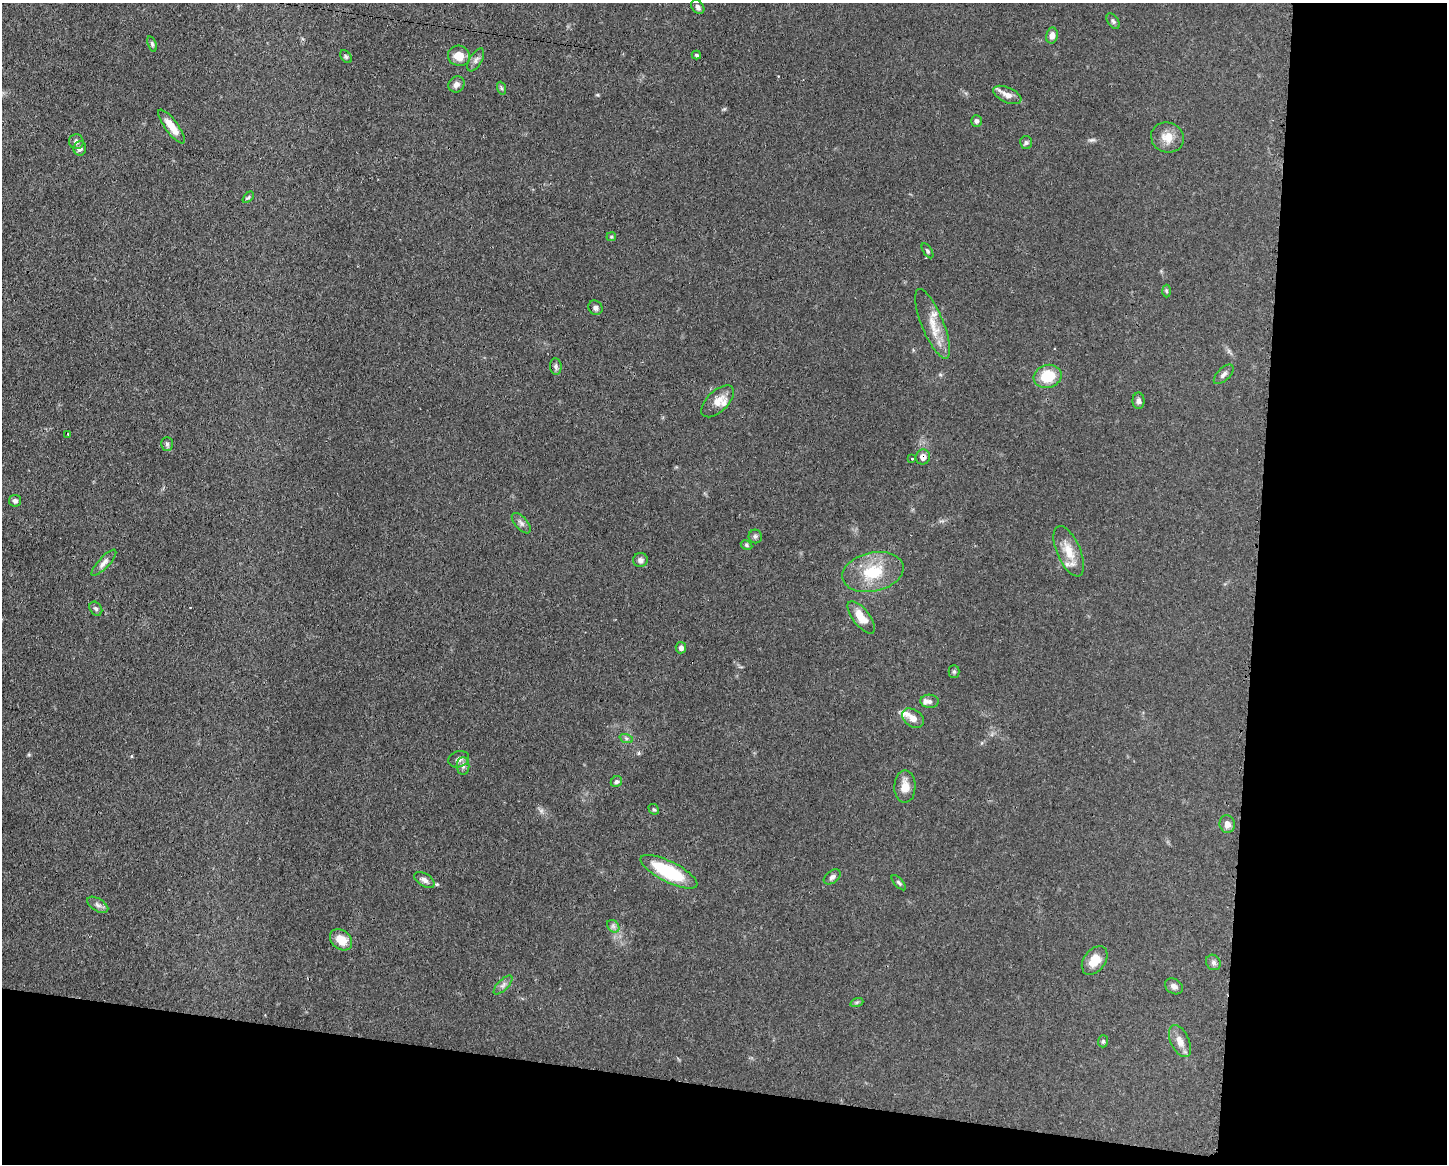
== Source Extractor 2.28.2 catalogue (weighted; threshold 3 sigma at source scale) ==
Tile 12 of 3 x 4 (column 3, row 4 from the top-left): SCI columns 3008-4452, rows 1-1162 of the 4681 x 4648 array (HDU 1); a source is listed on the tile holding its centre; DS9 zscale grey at full resolution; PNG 1449 x 1166 px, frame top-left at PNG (2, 3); each listed source drawn as its Kron ellipse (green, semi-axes under 4 px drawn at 4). Shown black and unused: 20% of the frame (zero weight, under 3 of 4 exposures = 1% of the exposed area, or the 3 px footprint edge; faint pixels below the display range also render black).
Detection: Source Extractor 2.28.2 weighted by HDU 2 'WHT'; one run over the whole footprint, this tile lists its part. Background 0.0597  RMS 0.0043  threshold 0.0191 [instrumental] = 3 sigma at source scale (4.5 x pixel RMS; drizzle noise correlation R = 1.50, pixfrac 1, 0.05/0.05 arcsec/px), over >= 5 px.
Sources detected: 72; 1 cosmic-ray / hot-pixel residue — neither listed nor drawn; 4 inside a brighter listed object's ellipse — not listed separately; the other 67 listed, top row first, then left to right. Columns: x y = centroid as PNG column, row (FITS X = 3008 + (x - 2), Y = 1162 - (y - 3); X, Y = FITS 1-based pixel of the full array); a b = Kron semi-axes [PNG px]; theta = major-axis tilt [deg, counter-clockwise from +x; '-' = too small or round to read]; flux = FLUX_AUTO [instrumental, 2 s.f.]
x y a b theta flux
698 7 8 5 -50 1.2
1113 21 8 5 -57 0.98
1052 35 8 6 78 2.3
152 44 8 4 -72 0.73
696 55 5 3 - 0.68
459 56 11 10 - 5.5
346 57 7 4 -54 0.74
476 60 13 6 60 1.6
456 84 8 7 - 2
501 88 6 4 -70 0.68
1007 95 15 7 -24 3.3
976 121 6 5 - 1.1
171 126 20 6 -53 6
1167 137 16 15 - 5.3
76 141 7 7 - 1.3
1026 143 7 6 - 0.91
80 148 7 6 - 1.6
248 197 7 4 46 0.61
611 237 5 4 - 0.49
927 251 8 4 -57 0.7
1166 291 6 4 -88 0.63
595 308 7 6 - 1.3
932 324 37 11 -68 7.9
556 367 8 5 -82 1.1
1224 374 12 6 45 1.6
1048 376 14 11 15 12
718 401 20 10 44 4.7
1138 401 8 6 90 1.3
68 434 3 3 - 0.38
167 444 7 6 - 0.97
923 457 7 7 - 2.6
912 459 3 3 - 0.9
15 501 6 6 - 1.2
521 523 12 6 -49 1.5
755 536 7 6 - 1
746 545 6 4 -29 0.66
1069 551 27 11 -67 7.2
640 560 7 7 - 1.6
104 563 17 5 47 2
873 572 31 19 13 17
96 609 7 6 - 1
861 617 19 8 -52 5.9
681 648 6 5 - 1.8
954 671 6 5 - 0.64
930 701 9 7 -3 1.3
913 718 12 8 -35 3
626 738 7 4 -19 0.82
459 759 11 8 19 1.7
463 766 9 6 90 1.5
616 782 6 5 - 0.9
905 787 16 10 89 4.5
654 809 6 4 -41 0.63
1227 824 9 7 -82 2.5
669 872 31 10 -27 26
832 877 9 6 36 1.4
424 880 11 6 -32 1.8
899 883 9 4 -48 0.84
98 905 12 6 -32 1.6
613 926 7 5 -46 1.2
341 940 12 9 -40 5.9
1095 961 16 10 54 6.1
1213 962 8 7 - 1.2
503 985 12 5 45 1.5
1174 986 9 7 -33 1.9
857 1002 7 4 19 0.68
1103 1041 6 5 - 0.7
1180 1041 17 9 -65 3.7
Overlapping masked pixels (flux is a lower limit): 1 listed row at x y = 923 457